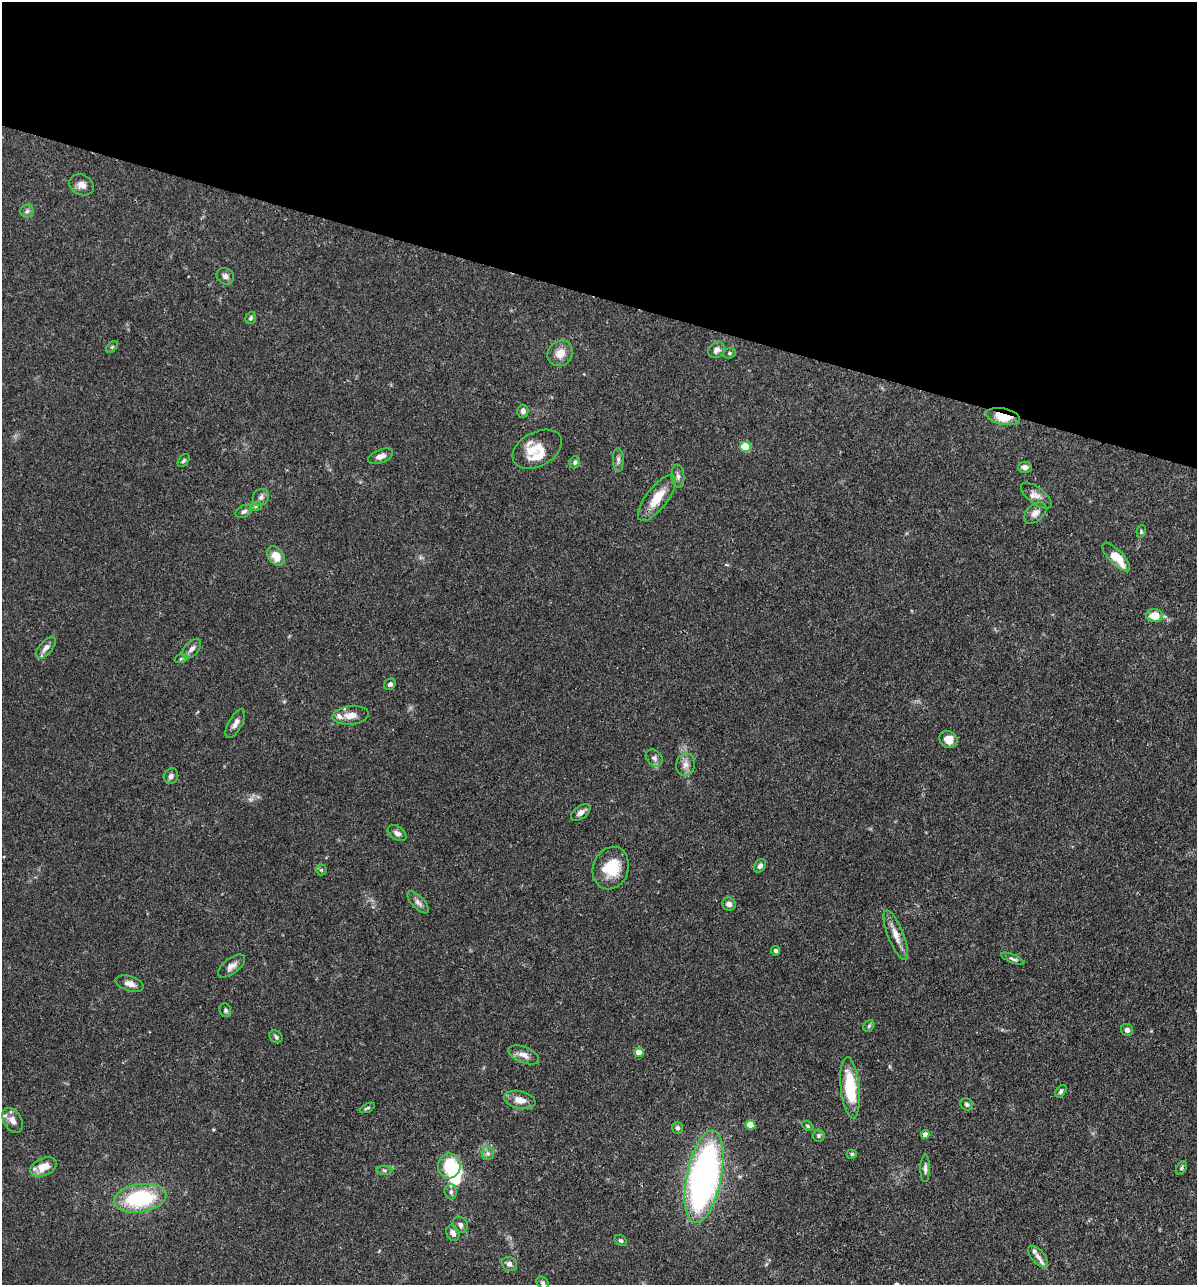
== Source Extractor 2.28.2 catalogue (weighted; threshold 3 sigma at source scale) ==
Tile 2 of 4 x 4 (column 2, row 1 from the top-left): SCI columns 1445-2639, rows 3852-5134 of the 5155 x 5135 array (HDU 1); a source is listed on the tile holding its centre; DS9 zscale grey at full resolution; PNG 1199 x 1287 px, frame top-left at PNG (2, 2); each listed source drawn as its Kron ellipse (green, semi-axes under 4 px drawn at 4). Shown black and unused: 23% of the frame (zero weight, under 3 of 4 exposures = <1% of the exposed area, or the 3 px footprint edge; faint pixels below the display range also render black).
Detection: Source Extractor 2.28.2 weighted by HDU 2 'WHT'; one run over the whole footprint, this tile lists its part. Background 0.102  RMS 0.0038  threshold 0.0169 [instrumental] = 3 sigma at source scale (4.5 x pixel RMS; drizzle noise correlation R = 1.50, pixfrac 1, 0.05/0.05 arcsec/px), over >= 5 px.
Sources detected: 91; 1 too faint to see at this stretch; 2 inside a brighter object's white glare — neither listed nor drawn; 5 inside a brighter listed object's ellipse — not listed separately; the other 83 listed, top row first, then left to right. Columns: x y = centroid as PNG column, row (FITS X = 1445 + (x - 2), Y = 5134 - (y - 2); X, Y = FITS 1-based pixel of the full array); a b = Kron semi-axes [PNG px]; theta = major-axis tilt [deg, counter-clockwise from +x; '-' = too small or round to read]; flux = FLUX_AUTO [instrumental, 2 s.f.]
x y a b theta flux
82 185 13 10 -26 2.5
27 211 6 6 - 0.99
225 276 9 8 - 1.4
251 318 6 5 - 0.76
112 347 7 4 45 0.59
717 350 9 7 47 2
560 353 13 12 - 4.5
729 353 6 5 - 0.67
523 411 6 5 - 1.4
1003 417 17 8 -12 11
745 447 5 5 - 16
537 449 26 17 28 9.3
381 456 13 6 22 2.2
618 460 12 5 -88 1.2
184 461 7 5 50 0.68
575 462 6 5 - 0.76
1025 467 6 5 - 2.2
678 476 12 6 -84 1.5
1036 496 18 8 -37 2.7
261 497 8 8 - 1.5
657 498 27 10 53 8.4
256 506 6 4 19 0.65
244 511 9 5 27 1.1
1035 513 13 8 42 2.3
1141 532 6 4 81 0.55
276 556 10 7 -55 5.5
1116 557 18 7 -46 8.8
1155 616 8 6 -3 6.5
46 648 13 6 49 2.2
192 649 12 7 48 1.9
181 658 6 4 20 0.57
390 684 6 5 - 0.94
350 715 18 9 5 3.9
235 723 16 6 60 2.2
948 740 9 8 - 3.9
654 758 9 7 -46 1.4
685 765 11 9 77 2.4
171 776 8 7 - 1.4
581 812 11 6 36 2
397 833 10 6 -32 1.6
760 866 7 5 59 1.3
611 868 22 17 69 12
321 870 5 5 - 0.54
418 902 14 6 -46 1.7
729 904 7 6 - 1.6
896 935 26 8 -68 4.2
776 951 5 4 - 0.93
1013 959 12 4 -22 0.91
232 966 16 7 37 2.3
129 984 14 7 -17 2.5
225 1010 7 5 -70 0.83
869 1026 6 5 - 0.59
1127 1030 6 5 - 1.5
276 1037 7 5 -40 0.78
639 1052 5 5 - 3.7
524 1055 16 8 -22 2.9
850 1088 31 9 -84 19
1061 1091 7 4 53 0.94
520 1100 16 9 -13 4.4
967 1104 6 5 - 0.82
367 1108 8 3 26 0.63
12 1120 13 9 -59 2.8
750 1125 5 4 - 7.3
808 1126 6 4 -38 0.58
677 1128 6 5 - 1.1
925 1135 4 4 - 2.4
818 1136 6 6 - 0.78
488 1153 6 6 - 1.2
852 1154 5 4 - 0.61
449 1166 12 11 - 19
44 1167 14 8 24 5.4
925 1168 14 4 89 1.3
1181 1168 7 4 61 0.73
384 1170 8 4 0 0.73
704 1177 47 17 78 170
451 1192 7 6 - 1.3
140 1198 26 14 9 32
460 1225 8 7 - 1.4
453 1233 8 6 -60 1.8
621 1241 6 5 - 0.76
1038 1256 13 6 -50 2.4
509 1264 8 7 - 1.5
543 1283 6 5 - 0.79
Overlapping masked pixels (flux is a lower limit): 1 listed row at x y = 1003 417